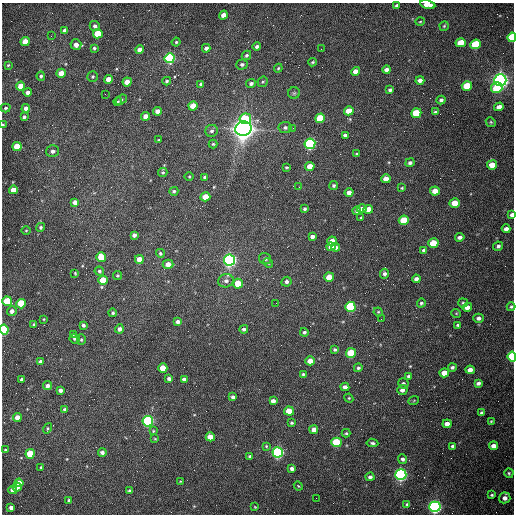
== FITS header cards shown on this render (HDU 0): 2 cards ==
NAXIS1  =                  512 /fastest changing axis
NAXIS2  =                  512 /next to fastest changing axis

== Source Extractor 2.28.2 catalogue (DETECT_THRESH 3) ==
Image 512 x 512 px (HDU 0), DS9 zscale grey, 1 PNG px = 1 image px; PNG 516 x 516 px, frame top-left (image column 1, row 512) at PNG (2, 3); each listed source drawn as its Kron ellipse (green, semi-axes under 4 px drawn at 4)
Background 1540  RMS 23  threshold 70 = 3 sigma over >= 5 px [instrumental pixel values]
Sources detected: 223; all 223 listed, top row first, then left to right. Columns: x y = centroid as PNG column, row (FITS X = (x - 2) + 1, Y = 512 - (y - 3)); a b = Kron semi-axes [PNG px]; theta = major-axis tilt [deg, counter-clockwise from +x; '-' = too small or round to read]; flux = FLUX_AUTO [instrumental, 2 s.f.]
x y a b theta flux
397 5 4 3 - 3.6e+03
428 5 8 4 -12 1.7e+04
223 15 4 4 - 1.2e+04
420 22 4 3 - 1.4e+03
95 26 5 5 - 4.7e+03
444 26 5 4 - 1.9e+03
65 30 4 4 - 7.9e+03
98 34 5 4 - 6.3e+04
51 36 3 2 - 1.4e+03
512 37 5 4 - 9.7e+04
25 42 4 4 - 3.0e+04
176 42 4 4 - 2.2e+03
461 43 5 4 - 3.3e+04
476 44 5 5 - 9.6e+04
76 45 5 5 - 1.1e+04
257 47 4 3 - 3.9e+03
94 48 3 3 - 2.4e+03
206 48 4 3 - 4.4e+03
321 49 2 2 - 7.1e+02
140 50 4 4 - 1.0e+04
246 55 5 4 - 2.8e+03
170 58 5 5 - 2.6e+05
313 62 4 3 - 1.9e+03
242 64 6 5 - 3.3e+03
8 65 3 3 - 1.6e+03
278 68 4 3 - 1.7e+03
387 70 4 4 - 7.5e+03
356 71 4 4 - 1.5e+04
61 73 4 4 - 1.9e+04
41 76 4 4 - 2.9e+03
93 77 5 5 - 2.5e+03
108 79 4 4 - 1.6e+04
420 80 4 4 - 7.0e+03
500 80 6 6 - 1.1e+06
167 81 4 3 - 2.4e+03
127 82 4 4 - 2.0e+04
263 82 5 4 - 2.0e+03
251 83 5 4 - 4.1e+03
201 84 4 3 - 3.4e+03
20 86 4 4 - 2.0e+04
467 86 5 4 - 5.5e+04
497 88 6 5 - 4.6e+04
390 90 4 4 - 4.3e+03
28 92 4 4 - 8.9e+03
294 93 6 6 - 2.5e+03
105 94 2 2 - 8.7e+02
121 100 6 4 37 2.5e+03
441 100 4 4 - 4.0e+03
118 101 4 4 - 1.8e+03
193 106 4 4 - 2.6e+04
499 107 5 4 - 8.4e+03
6 108 5 3 - 2.4e+03
26 108 4 4 - 1.2e+04
157 111 4 4 - 9.7e+03
349 111 5 4 - 2.3e+04
435 112 4 3 - 3.0e+03
416 113 5 4 - 6.2e+04
146 116 4 4 - 1.5e+04
24 117 4 3 - 3.3e+03
320 118 5 4 - 7.0e+04
245 119 6 5 - 5.4e+04
491 122 5 4 - 2.2e+03
3 125 4 3 - 1.7e+03
285 128 6 6 - 4.1e+03
293 128 2 2 - 8.3e+02
243 129 8 7 - 2.1e+06
212 131 6 6 - 4.1e+03
345 135 4 3 - 4.1e+03
158 140 3 3 - 1.4e+03
213 144 4 4 - 2.2e+03
310 144 5 5 - 3.5e+05
17 146 4 4 - 4.3e+04
52 151 6 6 - 5.6e+03
357 154 3 3 - 2.8e+03
410 163 5 4 - 4.0e+03
492 165 5 4 - 2.1e+04
310 166 4 4 - 2.2e+04
286 167 3 3 - 1.8e+03
163 172 4 4 - 2.2e+03
189 177 4 3 - 1.5e+03
205 177 4 4 - 4.1e+03
386 179 5 4 - 1.4e+04
334 186 5 4 - 2.9e+03
299 187 2 2 - 1.1e+03
402 188 4 3 - 1.5e+03
13 190 4 4 - 2.4e+04
174 191 4 4 - 3.0e+03
435 191 5 4 - 1.8e+04
349 193 4 4 - 1.2e+04
205 197 5 4 - 3.5e+04
75 202 4 4 - 8.6e+03
455 203 5 4 - 2.6e+04
305 209 4 4 - 2.6e+03
362 209 5 4 - 6.9e+03
368 209 5 4 - 2.2e+04
357 211 4 4 - 4.5e+03
512 215 4 3 - 8.3e+03
361 218 3 2 - 1.6e+03
404 220 5 4 - 6.7e+04
41 227 4 4 - 3.2e+03
506 229 4 4 - 6.6e+03
26 231 5 3 - 1.4e+03
134 235 4 4 - 5.7e+03
312 237 4 3 - 5.8e+03
460 237 5 4 - 5.6e+03
332 241 5 4 - 2.6e+04
433 243 5 4 - 4.9e+04
498 246 5 4 - 4.1e+03
331 247 4 4 - 1.3e+04
336 247 4 4 - 4.8e+03
424 250 4 4 - 4.9e+03
160 253 4 4 - 2.7e+03
101 257 5 4 - 4.5e+04
139 259 4 4 - 1.5e+04
265 259 6 5 - 4.8e+03
229 260 5 5 - 7.0e+05
268 263 5 4 - 2.4e+03
168 264 5 4 - 1.4e+04
99 271 5 4 - 2.9e+03
75 273 4 4 - 1.6e+03
384 274 5 4 - 4.8e+03
117 276 4 4 - 2.0e+03
329 277 5 4 - 2.9e+04
416 279 4 4 - 5.6e+03
103 280 4 4 - 4.1e+04
226 281 8 6 13 6.3e+03
286 282 5 5 - 4.9e+03
238 284 5 5 - 3.8e+04
7 301 5 5 - 7.0e+04
276 303 2 2 - 9.1e+02
421 303 4 4 - 2.8e+03
463 303 5 4 - 2.3e+03
21 304 5 4 - 8.2e+04
350 307 5 5 - 1.7e+05
467 307 5 4 - 9.4e+03
511 307 4 3 - 2.3e+03
12 311 5 4 - 6.5e+03
378 312 4 4 - 1.8e+03
113 313 4 4 - 2.9e+03
456 313 5 3 - 1.4e+03
478 318 5 4 - 4.6e+03
44 319 3 3 - 1.4e+03
381 319 2 2 - 9.4e+02
178 322 4 4 - 5.5e+03
34 324 4 3 - 1.7e+03
83 325 3 3 - 3.3e+03
458 325 4 3 - 2.7e+03
4 329 5 4 - 1.4e+05
119 329 4 4 - 6.0e+03
244 329 4 4 - 4.4e+03
304 332 4 4 - 3.2e+03
73 334 4 3 - 1.5e+03
74 339 5 4 - 3.0e+03
81 340 5 4 - 2.2e+03
335 350 4 3 - 2.7e+03
351 353 5 5 - 6.7e+04
512 357 5 4 - 1.1e+05
310 361 4 4 - 1.6e+04
40 362 4 4 - 4.2e+03
452 367 4 3 - 3.2e+03
163 368 4 4 - 3.5e+04
358 368 4 4 - 3.0e+03
470 370 4 4 - 1.1e+04
444 373 5 4 - 1.9e+04
303 374 4 3 - 2.1e+03
408 376 4 3 - 3.2e+03
169 379 4 3 - 4.2e+03
184 379 4 3 - 6.2e+03
22 380 4 4 - 5.7e+03
403 383 5 5 - 3.2e+03
478 383 4 4 - 5.4e+03
47 386 5 4 - 7.1e+03
345 387 4 4 - 6.8e+03
60 390 4 4 - 5.9e+03
402 390 5 5 - 7.1e+03
233 397 4 4 - 5.0e+03
349 398 4 4 - 1.7e+03
414 400 5 3 - 1.4e+03
273 401 4 4 - 7.5e+03
65 410 4 3 - 4.5e+03
289 411 5 4 - 3.1e+04
481 413 4 3 - 3.0e+03
17 417 4 4 - 1.4e+04
148 421 5 5 - 3.6e+05
491 421 4 3 - 1.4e+03
292 423 3 3 - 2.4e+03
447 424 4 4 - 1.2e+04
47 428 5 4 - 1.9e+03
314 430 4 4 - 1.1e+04
153 431 4 4 - 1.8e+03
346 433 4 4 - 2.0e+03
210 437 4 4 - 2.2e+04
155 439 4 4 - 1.5e+03
336 442 5 5 - 1.0e+05
372 443 6 3 -7 2.9e+03
266 446 4 3 - 1.5e+03
453 446 4 4 - 5.2e+03
494 446 4 4 - 1.0e+04
5 450 3 2 - 1.6e+03
102 452 4 4 - 5.7e+03
278 452 5 5 - 4.2e+05
30 454 4 4 - 4.9e+04
250 456 4 3 - 3.5e+03
403 459 5 4 - 4.1e+03
41 467 3 3 - 1.7e+03
292 469 4 4 - 6.3e+03
509 473 5 4 - 2.4e+03
401 475 5 5 - 5.7e+05
370 477 4 4 - 4.4e+03
180 481 3 3 - 1.2e+03
19 483 4 4 - 1.7e+04
298 486 4 3 - 1.6e+03
17 487 4 4 - 1.5e+04
13 490 4 4 - 8.7e+03
129 491 4 4 - 3.1e+03
492 495 4 3 - 2.3e+03
316 498 2 2 - 3.4e+03
505 498 6 5 - 8.9e+03
69 500 3 3 - 2.6e+03
407 504 4 3 - 2.1e+03
255 507 4 3 - 1.4e+03
435 507 6 5 - 6.2e+05
11 508 4 4 - 5.8e+03
At the frame edge (FLAGS 8, measured only in part): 7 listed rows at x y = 428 5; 512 37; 3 125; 512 215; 511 307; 4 329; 512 357